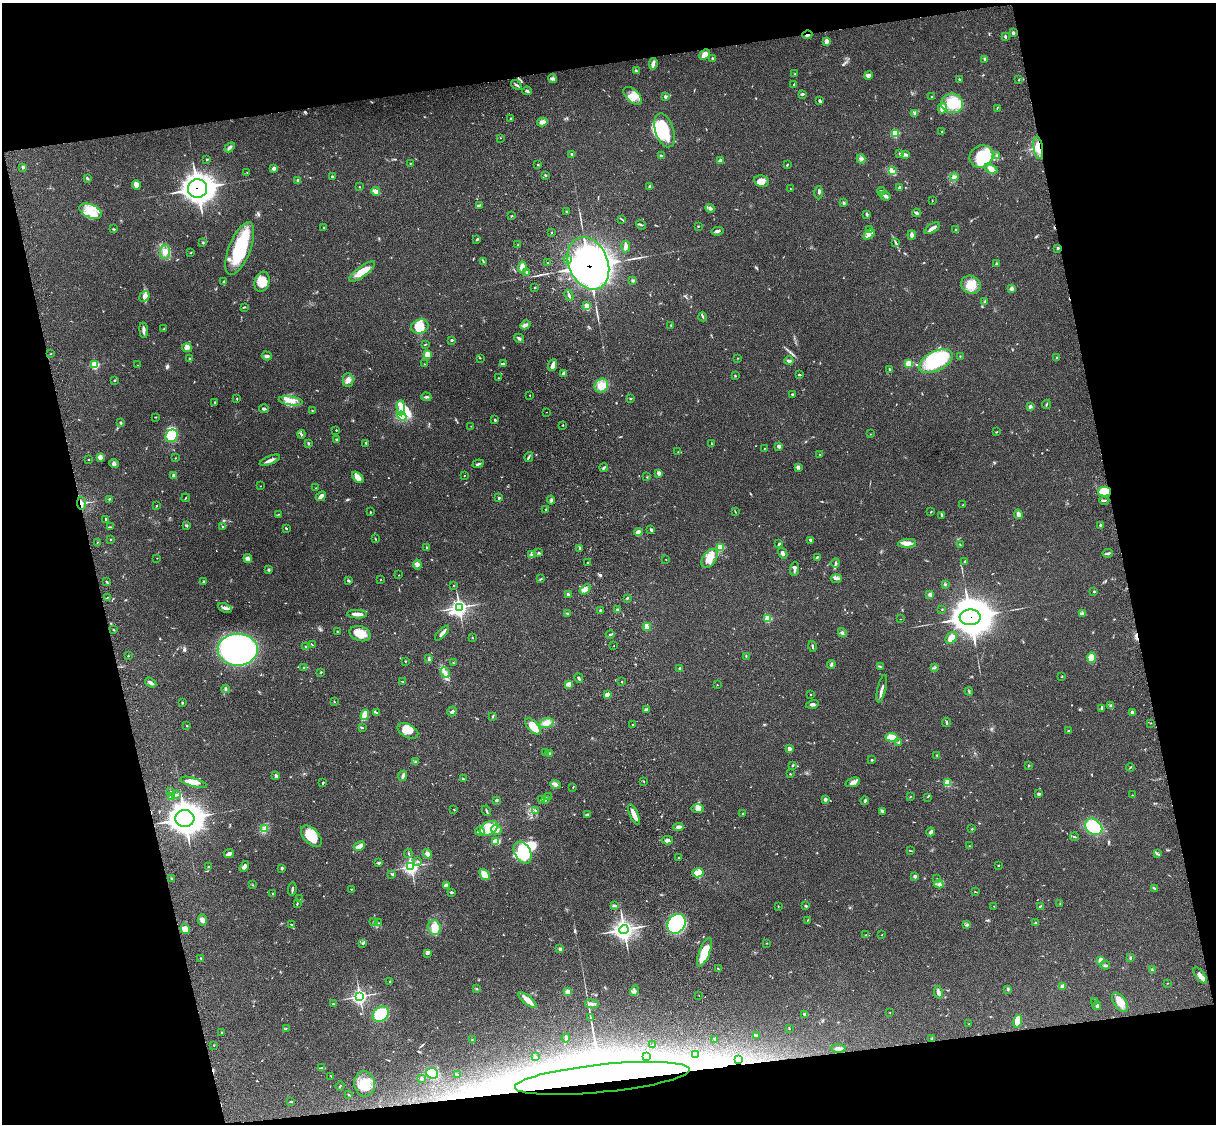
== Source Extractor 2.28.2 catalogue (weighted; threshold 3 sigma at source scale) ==
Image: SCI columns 124-4976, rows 278-4765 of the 5092 x 4930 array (HDU 1 of 3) = the unmasked area's bounding box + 8 px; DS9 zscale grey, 4 x 4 block average (1 PNG px = mean of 4 x 4 image px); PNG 1218 x 1126 px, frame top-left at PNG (2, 3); each listed source drawn as its Kron ellipse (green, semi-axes under 4 px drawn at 4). Shown black and unused: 25% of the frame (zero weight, under 3 of 4 exposures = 6% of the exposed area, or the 3 px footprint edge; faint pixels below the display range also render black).
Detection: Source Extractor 2.28.2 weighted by HDU 2 'WHT'. Background 0.0849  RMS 0.006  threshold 0.027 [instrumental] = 3 sigma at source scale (4.5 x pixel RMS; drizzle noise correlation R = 1.50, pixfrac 1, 0.05/0.05 arcsec/px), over >= 5 px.
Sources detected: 667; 2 too faint to see at this stretch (4 x 4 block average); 17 inside a brighter object's white glare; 4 cosmic-ray / hot-pixel residue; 1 long thin detection or spike segment (spike, bleed or trail) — neither listed nor drawn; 12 coinciding with a brighter row at this scale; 32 inside a brighter listed object's ellipse — not listed separately; of the other 599, all 500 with FLUX_AUTO >= 1.23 (the completeness limit of this list) listed and drawn (99 fainter detections not listed), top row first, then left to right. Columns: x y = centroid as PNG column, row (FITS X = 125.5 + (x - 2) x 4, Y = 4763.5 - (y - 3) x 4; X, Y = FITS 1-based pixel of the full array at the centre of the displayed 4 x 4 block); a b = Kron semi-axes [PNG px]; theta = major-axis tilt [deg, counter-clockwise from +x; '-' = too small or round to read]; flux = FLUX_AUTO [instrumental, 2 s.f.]
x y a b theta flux
1013 32 3 2 - 3.7
807 35 5 2 - 7.5
1005 37 3 2 - 4.6
827 41 2 2 - 25
704 55 6 3 41 40
713 59 2 2 - 9.6
984 59 3 2 - 4.4
653 64 6 3 83 14
636 71 3 2 - 4.9
795 74 2 2 - 1.7
868 76 4 4 - 8.7
553 79 4 3 - 7.1
959 79 3 2 - 2.7
1019 80 2 2 - 1.7
794 84 4 2 - 3.2
516 85 6 2 -37 6.9
527 91 4 2 - 6.9
802 94 4 2 - 4.5
633 96 11 6 -44 36
665 96 2 2 - 7.3
932 97 2 2 - 2.3
820 101 4 2 - 6.1
952 103 11 10 - 100
942 108 5 4 - 23
997 108 3 2 - 2.8
915 113 3 2 - 4.4
511 119 2 2 - 6.4
542 122 5 4 - 17
664 130 18 9 -72 180
942 131 2 2 - 1.7
895 133 2 2 - 85
500 138 2 2 - 1.4
230 147 6 3 44 7.7
1038 148 11 4 -81 45
572 154 2 2 - 3.8
900 154 3 2 - 4.1
906 155 3 2 - 3.1
661 156 3 2 - 4.9
981 156 12 10 31 170
997 156 4 2 - 3.1
207 159 3 2 - 2.7
861 159 4 3 - 7.7
720 161 4 3 - 8.3
410 163 2 2 - 3.5
538 165 2 2 - 2.6
787 165 2 2 - 2.9
23 167 3 3 - 4.5
274 168 4 3 - 11
991 169 7 3 -30 25
892 171 3 2 - 4.8
247 172 2 2 - 1.3
545 175 4 2 - 3.2
332 177 3 3 - 4.5
954 177 4 3 - 7.6
87 178 4 2 - 5.4
298 180 2 2 - 10
761 181 7 6 - 33
136 185 5 3 - 27
650 186 2 2 - 1.9
360 187 2 2 - 1.9
899 187 2 2 - 6.2
197 188 9 9 - 2900
790 188 2 2 - 1.3
376 191 5 2 - 25
881 191 4 2 - 5.5
819 193 6 2 88 5.7
885 196 5 3 - 10
932 200 2 2 - 1.9
844 202 3 2 - 2.8
479 205 3 2 - 4.4
710 208 5 3 - 9.6
91 211 12 6 -23 55
566 211 2 2 - 2.7
916 213 4 3 - 7
867 214 3 2 - 6
512 216 3 2 - 2.1
622 219 2 2 - 1.6
641 225 5 2 - 4.1
698 226 2 2 - 2.2
324 228 3 2 - 2.3
932 228 8 2 33 18
114 229 3 2 - 3.6
869 230 4 2 - 4.8
955 230 3 3 - 5.2
717 231 6 3 10 7.5
552 232 2 2 - 1.9
869 234 6 3 32 12
912 235 4 4 - 9.6
477 239 3 2 - 3.8
203 242 3 2 - 3
896 243 3 2 - 3.6
518 245 2 2 - 3.2
626 247 6 3 86 15
240 248 28 11 68 220
1058 248 3 2 - 4.2
165 252 7 5 84 25
191 253 2 2 - 1.6
568 260 2 2 - 2.7
483 261 4 2 - 3.5
547 263 2 2 - 1.7
588 263 27 19 -66 3900
996 264 4 3 - 6.2
522 267 5 3 - 57
362 272 16 5 36 67
527 272 3 2 - 6.8
633 280 3 3 - 4.1
224 281 3 2 - 3
262 282 10 7 73 51
971 285 10 8 -28 42
535 287 2 2 - 2.6
1012 288 3 3 - 11
569 295 6 2 -65 6.3
144 296 5 4 - 15
985 302 2 2 - 1.8
587 306 2 2 - 26
244 307 3 2 - 1.9
703 317 5 2 - 4.5
525 325 5 3 - 13
671 325 3 2 - 1.5
420 327 9 7 16 74
163 329 2 2 - 1.5
144 330 8 3 -83 12
519 338 5 2 - 8
452 340 3 2 - 4.9
425 344 3 2 - 2.6
187 348 5 3 - 8.5
50 354 2 2 - 1.8
427 354 2 2 - 86
267 356 5 3 - 8.1
960 356 2 2 - 2.5
480 358 2 2 - 1.3
738 358 2 2 - 1.4
1057 358 3 2 - 2.5
190 359 2 2 - 9
789 361 4 3 - 6.9
936 361 18 9 26 320
908 363 2 2 - 70
424 364 2 2 - 1.2
503 364 3 2 - 4.6
95 365 3 2 - 110
137 365 2 2 - 1.3
553 365 6 2 70 22
890 369 4 2 - 4.9
563 374 3 2 - 8.2
799 375 3 2 - 3.4
735 376 3 2 - 2.7
498 378 2 2 - 1.6
114 380 2 2 - 3.1
348 380 7 5 -88 16
601 386 7 6 - 54
792 394 3 2 - 3.2
530 395 2 2 - 2.7
426 397 5 2 - 5.6
630 398 3 2 - 2.5
237 399 3 2 - 2.4
291 401 12 4 -9 30
215 402 2 2 - 3.1
1046 404 5 2 - 3.7
1030 406 4 3 - 8.7
401 408 7 4 -88 26
264 409 5 2 - 5.1
312 411 2 2 - 1.8
547 412 2 2 - 3.2
402 416 5 4 - 110
155 417 2 2 - 2.3
495 420 2 2 - 6.6
121 423 2 2 - 6.9
563 425 2 2 - 3.2
471 426 2 2 - 1.3
336 430 2 2 - 2.6
996 432 3 2 - 2.2
301 434 4 2 - 4.7
870 434 2 2 - 1.3
172 436 7 5 53 180
337 439 4 2 - 3.4
308 443 3 2 - 4.3
366 443 4 2 - 2.2
711 444 3 2 - 2.1
779 446 2 2 - 26
765 448 2 2 - 1.7
678 452 2 2 - 1.2
820 454 2 2 - 1.4
100 457 2 2 - 37
529 457 5 2 - 5
176 458 2 2 - 1.5
88 460 2 2 - 2.2
270 460 11 3 21 19
114 464 5 4 - 8.4
478 464 5 2 - 5.9
798 467 4 3 - 8.2
604 468 4 2 - 5.5
659 473 2 2 - 23
174 475 3 3 - 10
464 475 2 2 - 1.3
358 477 7 4 -42 27
647 477 2 2 - 1.3
260 486 2 2 - 1.7
316 488 2 2 - 1.7
1104 491 6 5 - 130
321 496 5 3 - 16
186 498 4 2 - 2.5
499 498 2 2 - 10
110 499 4 2 - 3.4
551 500 4 3 - 5.1
1104 500 5 2 - 5.2
81 503 6 3 -80 13
963 505 2 2 - 2.4
156 506 2 2 - 2.1
545 510 3 2 - 2.1
735 511 3 2 - 2.1
370 512 2 2 - 4.6
931 512 2 2 - 2.8
278 514 3 2 - 1.6
1018 514 5 3 - 14
941 515 3 2 - 2.9
106 519 3 2 - 3.9
187 525 3 2 - 3.8
1100 525 3 2 - 4.1
223 526 4 2 - 3
111 527 3 2 - 2.4
286 528 2 2 - 4.2
651 530 3 3 - 4.4
638 532 4 3 - 19
110 539 2 2 - 2.2
375 539 3 2 - 2.5
811 541 4 3 - 4.4
97 542 2 2 - 2.1
907 543 9 4 6 19
779 544 3 2 - 4.6
960 545 2 2 - 1.7
427 547 3 2 - 2.7
720 547 2 2 - 120
580 548 3 2 - 4.3
539 553 3 2 - 4.6
783 553 6 3 -62 11
1108 553 5 2 - 5.6
532 555 3 2 - 5.5
817 557 4 2 - 3.9
157 558 2 2 - 1.5
248 558 4 4 - 8.7
709 558 10 7 56 46
666 559 2 2 - 1.3
965 561 4 2 - 3.5
588 562 2 2 - 2.7
836 563 4 3 - 6
417 564 5 2 - 6.1
794 569 7 3 84 8.8
269 570 2 2 - 12
399 575 2 2 - 1.4
541 579 2 2 - 3.6
836 579 5 3 - 8.7
381 580 2 2 - 2.8
349 581 3 2 - 4.9
106 582 3 2 - 2.6
204 582 3 2 - 4.8
945 584 3 2 - 2.8
453 586 2 2 - 1.4
585 589 6 4 37 18
1094 591 2 2 - 4.9
568 594 3 2 - 9.7
930 594 3 2 - 15
107 597 2 2 - 2.1
627 598 3 2 - 2.4
459 607 3 3 - 1200
225 608 7 3 -23 9.9
942 609 2 2 - 1.6
600 610 2 2 - 3.1
617 610 2 2 - 4.8
567 613 4 2 - 2.5
357 614 10 2 -2 28
1082 614 3 2 - 3.5
970 617 10 8 3 10000
768 618 2 2 - 130
900 619 2 2 - 1.3
647 627 4 3 - 13
114 630 3 2 - 2.7
337 631 2 2 - 2
442 633 9 2 47 15
842 633 5 3 - 6
360 634 11 7 -17 52
610 634 4 2 - 5.2
472 638 2 2 - 1.3
951 638 7 5 47 28
312 645 3 2 - 2.5
306 646 3 2 - 3.6
614 646 2 2 - 2.6
813 646 5 2 - 5.4
238 650 20 16 1 940
128 656 2 2 - 3.4
746 656 3 2 - 2.8
1091 658 5 4 - 74
429 659 4 2 - 3.3
405 661 2 2 - 1.9
453 663 3 2 - 2.1
831 664 4 3 - 6.9
304 667 3 2 - 6
880 667 3 2 - 2
934 668 3 2 - 1.7
680 669 4 3 - 7.1
321 672 2 2 - 2.9
445 672 5 4 - 13
1062 677 2 2 - 1.2
579 678 5 2 - 5.5
403 681 2 2 - 1.7
622 682 2 2 - 1.8
151 683 6 2 -32 13
569 684 3 2 - 31
717 685 2 2 - 1.7
882 688 14 2 77 14
225 689 4 2 - 6.6
969 691 4 2 - 3.2
607 695 4 3 - 8.6
811 695 2 2 - 2.3
334 701 3 2 - 1.8
182 702 2 2 - 2.1
812 704 6 3 14 7.8
1111 706 3 2 - 3.7
1102 708 3 2 - 3.1
646 710 3 2 - 15
452 711 5 2 - 7.9
376 712 3 2 - 2.7
1132 712 2 2 - 13
365 715 5 3 - 51
493 716 4 2 - 2.4
546 723 7 4 15 33
946 723 4 2 - 4.1
1150 723 2 2 - 1.5
632 724 2 2 - 2.6
187 726 2 2 - 3.8
533 726 10 5 -48 63
362 728 3 2 - 3.5
408 731 11 6 -27 49
1068 731 3 2 - 2.8
892 737 6 3 -7 75
899 743 3 2 - 6.4
789 749 2 2 - 30
546 753 3 2 - 3.3
549 754 3 3 - 8.1
937 755 3 3 - 4
872 760 3 2 - 3.3
416 761 3 2 - 4
793 765 3 2 - 2.6
1028 766 3 2 - 2.6
1130 767 4 2 - 2.5
790 774 2 2 - 1.8
275 775 3 2 - 4.5
403 776 5 3 - 11
463 779 2 2 - 4.3
644 781 2 2 - 2.3
193 782 14 4 -16 40
853 782 7 4 18 14
323 783 3 2 - 3.9
947 783 2 2 - 74
556 784 5 4 - 9.1
573 787 2 2 - 1.6
170 791 2 2 - 1.4
1039 794 3 3 - 6.6
176 795 4 2 - 5.2
1132 795 2 2 - 1.6
172 797 4 3 - 15
548 797 2 2 - 1.4
910 797 3 2 - 1.7
927 797 2 2 - 1.3
542 799 2 2 - 2.2
545 799 3 2 - 3.9
825 799 3 3 - 7.9
496 800 2 2 - 6.8
865 801 4 2 - 6.9
697 809 6 4 -1 14
454 810 2 2 - 2
535 810 2 2 - 2.5
486 811 5 2 - 4.6
882 811 4 3 - 6
743 814 3 2 - 2.9
587 815 4 2 - 6.1
634 815 11 3 -67 27
185 819 9 8 - 4200
678 827 5 3 - 9.4
1093 827 9 7 -37 180
265 828 3 2 - 5.8
489 828 10 6 31 56
972 829 2 2 - 2.7
496 830 5 5 - 19
480 831 5 3 - 9.6
931 832 4 2 - 13
311 836 13 7 -47 89
1074 837 4 2 - 2.7
667 840 6 3 -3 11
496 842 4 3 - 33
359 846 6 2 29 43
969 846 3 2 - 1.9
910 851 3 2 - 1.7
408 853 4 2 - 3.8
523 853 12 8 -60 160
229 854 5 2 - 13
427 854 5 3 - 11
1157 854 3 2 - 3.9
678 858 3 2 - 3
418 862 4 2 - 3.6
379 863 3 2 - 8.2
998 865 2 2 - 2.2
244 866 6 3 57 11
411 866 3 3 - 980
208 867 2 2 - 2.6
282 868 3 3 - 3.8
698 873 6 4 15 28
392 874 4 2 - 3.8
484 875 6 4 -50 37
915 876 2 2 - 18
171 878 2 2 - 2.3
937 879 2 2 - 1.5
939 884 5 3 - 7.6
253 885 2 2 - 1.5
446 885 3 3 - 5.7
1155 888 2 2 - 1.4
292 889 6 2 81 5.9
351 889 2 2 - 1.8
451 892 2 2 - 6.4
975 892 3 2 - 2
272 894 2 2 - 2
300 899 2 2 - 1.6
1060 903 2 2 - 1.3
297 904 3 2 - 3.6
615 905 4 3 - 5
778 906 3 2 - 2
806 906 3 2 - 4.2
994 906 2 2 - 1.8
1040 906 4 2 - 4.4
202 920 6 4 -85 15
807 920 3 2 - 2.3
374 921 2 2 - 2
378 923 2 2 - 1.6
1035 923 3 2 - 3
291 924 3 2 - 2.6
676 924 10 8 55 400
967 925 4 3 - 5.3
434 928 7 6 - 42
185 929 5 4 - 37
624 929 4 4 - 1700
866 935 4 2 - 3
882 935 2 2 - 1.4
362 943 4 2 - 3.7
767 943 2 2 - 1.3
560 949 3 3 - 5.7
704 952 15 5 69 90
427 953 4 3 - 6.4
201 958 3 2 - 2.3
1130 958 4 2 - 3.7
1100 960 2 2 - 36
1105 965 5 3 - 5.6
718 969 3 2 - 3.3
1152 970 3 2 - 3.1
1200 975 9 3 -52 18
390 981 2 2 - 5.1
1168 983 2 2 - 1.3
1062 986 4 3 - 14
477 989 3 2 - 2.2
1008 989 4 2 - 4.7
634 991 5 3 - 8.2
568 992 4 3 - 20
938 992 6 3 -77 13
699 995 2 2 - 1.3
360 996 3 3 - 670
528 1000 11 4 -39 34
1095 1002 2 2 - 1.5
1120 1002 11 6 -54 45
333 1004 3 2 - 2.5
592 1004 7 3 -12 9
1097 1006 4 3 - 7.5
890 1013 2 2 - 1.3
381 1014 9 7 36 140
805 1014 3 2 - 4.3
590 1017 3 2 - 2.9
1018 1021 7 4 74 50
969 1024 2 2 - 1.7
286 1028 2 2 - 1.6
789 1028 3 2 - 1.3
221 1032 2 2 - 4.8
757 1035 4 2 - 3.5
566 1038 4 3 - 6
472 1039 3 2 - 1.6
931 1039 2 2 - 2
715 1040 3 2 - 3.9
214 1045 2 2 - 1.6
653 1045 2 2 - 2.7
838 1048 7 3 -3 15
696 1055 2 2 - 2
535 1057 3 2 - 3.5
646 1057 2 2 - 2.4
738 1060 4 3 - 12
322 1068 4 2 - 4.9
432 1073 6 5 - 130
457 1075 3 2 - 3.3
331 1076 4 2 - 2
602 1078 88 14 6 980
422 1079 3 2 - 3.1
365 1084 12 10 -83 75
340 1086 4 2 - 3.2
349 1095 3 2 - 1.9
291 1101 3 2 - 3
Overlapping masked pixels (flux is a lower limit): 9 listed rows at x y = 807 35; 1038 148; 197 188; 1058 248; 588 263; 1104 491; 81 503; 970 617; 602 1078
Diffuse or blended objects may show on this block-average render without a row.